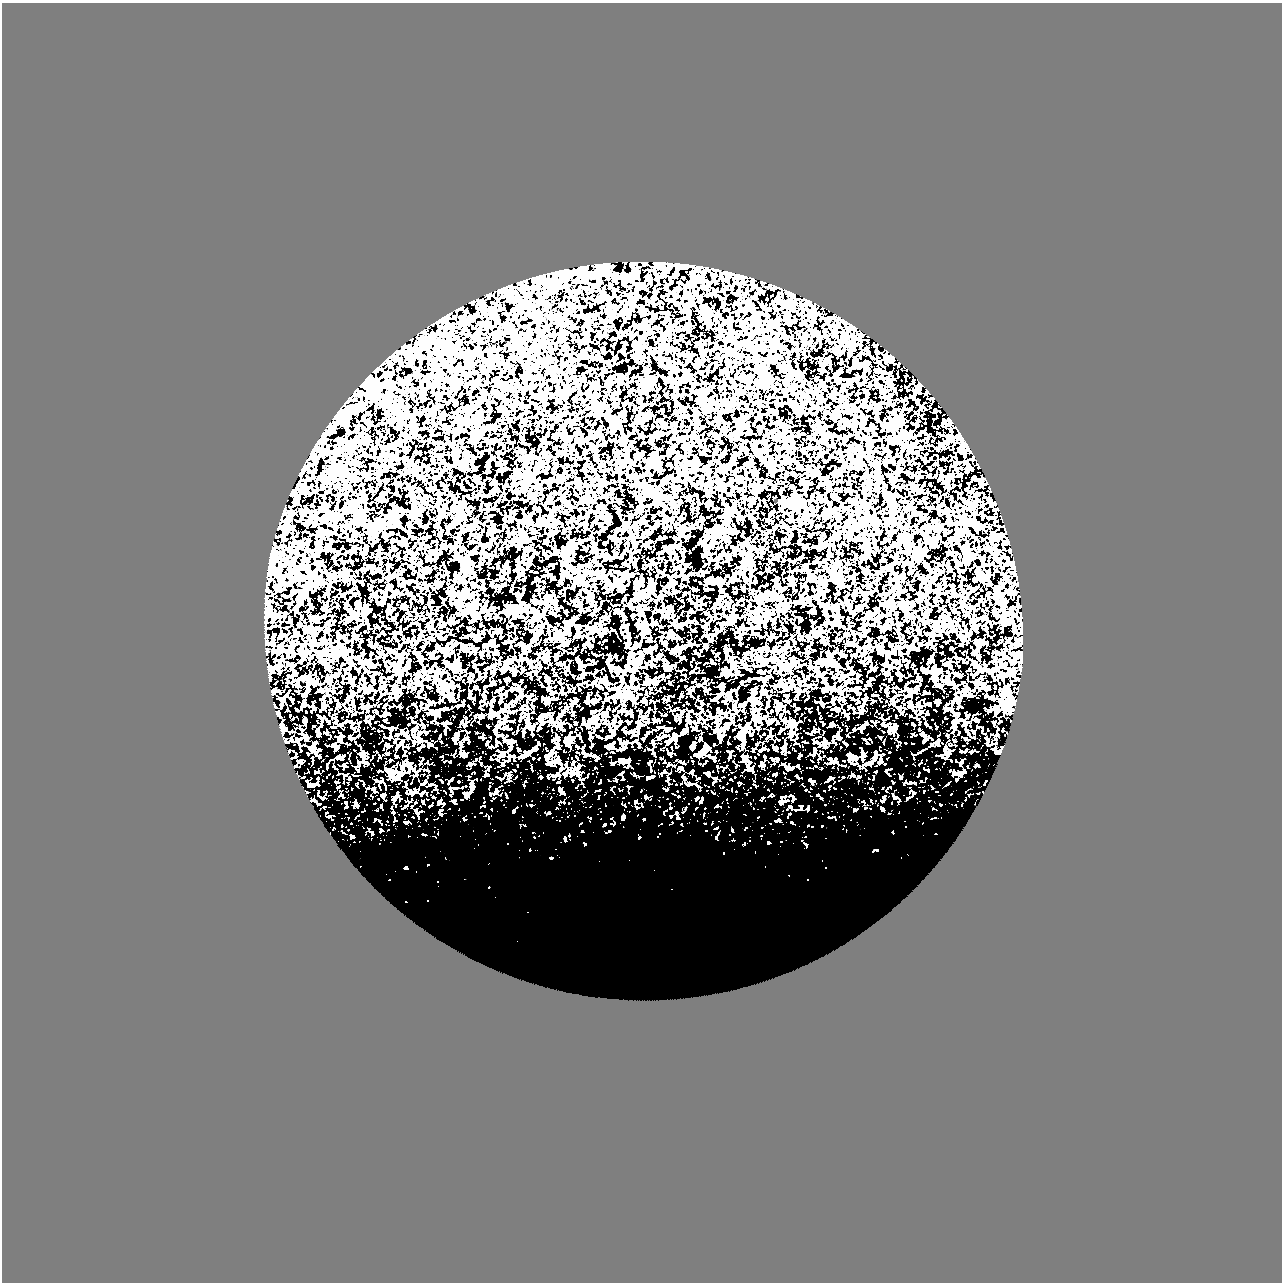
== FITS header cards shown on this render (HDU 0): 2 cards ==
NAXIS1  =                 1280
NAXIS2  =                 1280

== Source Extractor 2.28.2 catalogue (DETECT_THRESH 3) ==
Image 1280 x 1280 px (HDU 0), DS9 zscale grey, 1 PNG px = 1 image px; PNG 1284 x 1284 px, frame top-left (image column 1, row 1280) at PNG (2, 3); no overlay
Background 0.971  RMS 0.051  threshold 0.152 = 3 sigma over >= 5 px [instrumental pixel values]
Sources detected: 161; all 161 listed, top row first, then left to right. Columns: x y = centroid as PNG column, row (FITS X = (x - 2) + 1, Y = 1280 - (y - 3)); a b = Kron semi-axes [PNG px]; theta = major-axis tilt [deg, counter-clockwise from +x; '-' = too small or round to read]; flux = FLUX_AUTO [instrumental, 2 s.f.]
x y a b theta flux
710 324 5 4 - 5.3
671 326 5 5 - 5.5
854 328 8 4 -35 6
425 347 9 5 45 9.8
712 349 3 2 - 4
887 360 10 7 36 13
852 380 8 4 37 7.5
889 381 13 8 -56 19
919 384 4 3 - 3.9
905 387 3 2 - 1.8
907 390 3 2 - 2.3
883 391 8 7 - 9.1
704 392 14 7 30 15
890 395 9 4 28 6.6
789 404 6 4 -24 4.7
476 420 6 4 17 5.4
917 421 5 3 - 3.1
947 424 9 5 -7 9.1
740 428 5 5 - 6.6
958 436 7 4 80 6.1
678 438 4 4 - 3.3
400 440 5 3 - 2.6
493 440 7 4 9 7.3
962 441 8 6 73 11
947 442 20 6 32 26
604 444 3 3 - 3.8
964 451 9 5 20 10
654 464 11 7 -83 15
940 468 4 2 - 2.4
969 468 13 11 52 14
754 469 5 4 - 5.1
341 472 8 5 -66 9.7
793 474 3 2 - 3.1
948 476 9 4 56 7.4
739 477 8 4 -16 6
976 479 5 3 - 5.1
981 480 6 5 - 9.7
662 484 6 4 89 4.7
694 484 4 2 - 4.4
702 485 4 4 - 5
646 493 9 6 -18 12
753 499 7 4 46 4.7
990 500 6 5 - 9.2
792 503 15 12 -20 27
445 507 7 4 53 6
460 507 12 6 51 19
891 509 7 4 85 5.4
331 515 6 6 - 8.5
607 520 6 4 43 4.9
380 521 7 4 -18 5.8
439 522 3 2 - 4.3
582 523 7 2 31 3.8
875 523 6 4 71 5
626 524 6 4 -71 4.3
683 528 9 5 -56 6.8
712 531 9 8 - 15
960 532 6 4 -18 5.4
734 533 4 3 - 3.8
550 534 5 4 - 10
999 538 10 7 33 13
348 540 4 3 - 3.5
927 541 7 4 49 5.7
404 543 7 4 88 10
646 543 3 3 - 5.5
308 544 4 4 - 3.2
572 546 7 3 -29 7.2
472 553 7 5 6 6.8
565 558 8 5 81 8.7
789 559 3 2 - 3.4
468 561 8 6 -35 6.1
650 563 6 5 - 5
464 565 11 6 -62 13
585 574 6 4 18 4.2
981 575 14 6 -69 17
668 586 5 5 - 3.8
592 596 4 4 - 4.9
542 602 6 5 - 6.8
821 604 5 4 - 4.1
513 608 16 9 -2 27
757 608 6 5 - 6
826 608 8 4 63 6.4
270 611 7 4 71 5.6
555 629 3 3 - 3.6
381 633 3 2 - 4
671 635 6 5 - 5
964 639 5 4 - 5
665 645 3 3 - 6.7
606 647 2 2 - 2.7
775 648 3 3 - 12
447 650 10 4 40 8.4
900 653 5 3 - 2.5
545 657 10 4 90 6.7
639 659 11 7 54 14
668 667 8 5 -61 9.2
477 670 6 3 -71 3.5
785 670 5 5 - 6.5
938 672 7 5 17 7.5
419 675 5 5 - 4.2
547 678 9 3 -69 3.9
933 679 5 4 - 5.2
685 686 3 3 - 2.9
369 687 8 5 41 6.3
855 689 6 5 - 5.2
394 691 10 6 -68 11
506 693 6 3 73 5.6
352 694 7 3 82 4.6
909 695 11 3 45 6
760 697 2 2 - 2.1
778 705 8 5 39 10
911 706 7 3 -1 4.3
743 710 3 2 - 2.7
377 713 2 2 - 2.6
495 714 11 4 27 8.4
687 717 9 3 -84 5.6
590 722 11 6 57 11
793 724 11 5 1 12
863 727 7 4 37 5.1
540 728 3 3 - 5
741 735 13 9 66 21
419 741 7 5 89 6.5
609 745 6 3 25 7.6
692 748 4 4 - 3
336 749 4 2 - 2.5
501 753 7 5 44 6.6
701 753 15 5 36 13
397 756 3 2 - 3.9
745 757 8 4 14 5.3
851 757 8 6 22 10
341 758 5 3 - 6
533 758 2 2 - 2.8
505 761 4 3 - 3.1
408 763 9 3 11 4.8
389 772 12 7 -53 19
487 775 4 4 - 4.9
398 776 9 7 77 17
649 777 7 3 19 4.6
312 785 4 3 - 5
496 790 7 3 -89 4.6
397 793 4 3 - 4.7
467 794 9 5 6 8.2
818 795 3 3 - 4.6
678 796 3 3 - 6.6
786 801 8 3 5 7
484 806 4 3 - 4.3
882 809 4 3 - 3.3
514 811 7 3 71 4.1
441 814 4 3 - 7
623 816 4 3 - 4.8
604 825 5 3 - 3.7
822 826 3 3 - 2.9
582 831 5 4 - 3.6
609 831 4 3 - 6.7
352 836 3 2 - 3
565 838 7 4 72 5.8
768 843 6 5 - 5.6
806 844 9 5 -37 7.7
530 850 4 4 - 3.2
723 853 3 3 - 4
551 858 8 5 -6 7.2
405 867 3 2 - 3.1
639 1013 107 33 -1 540